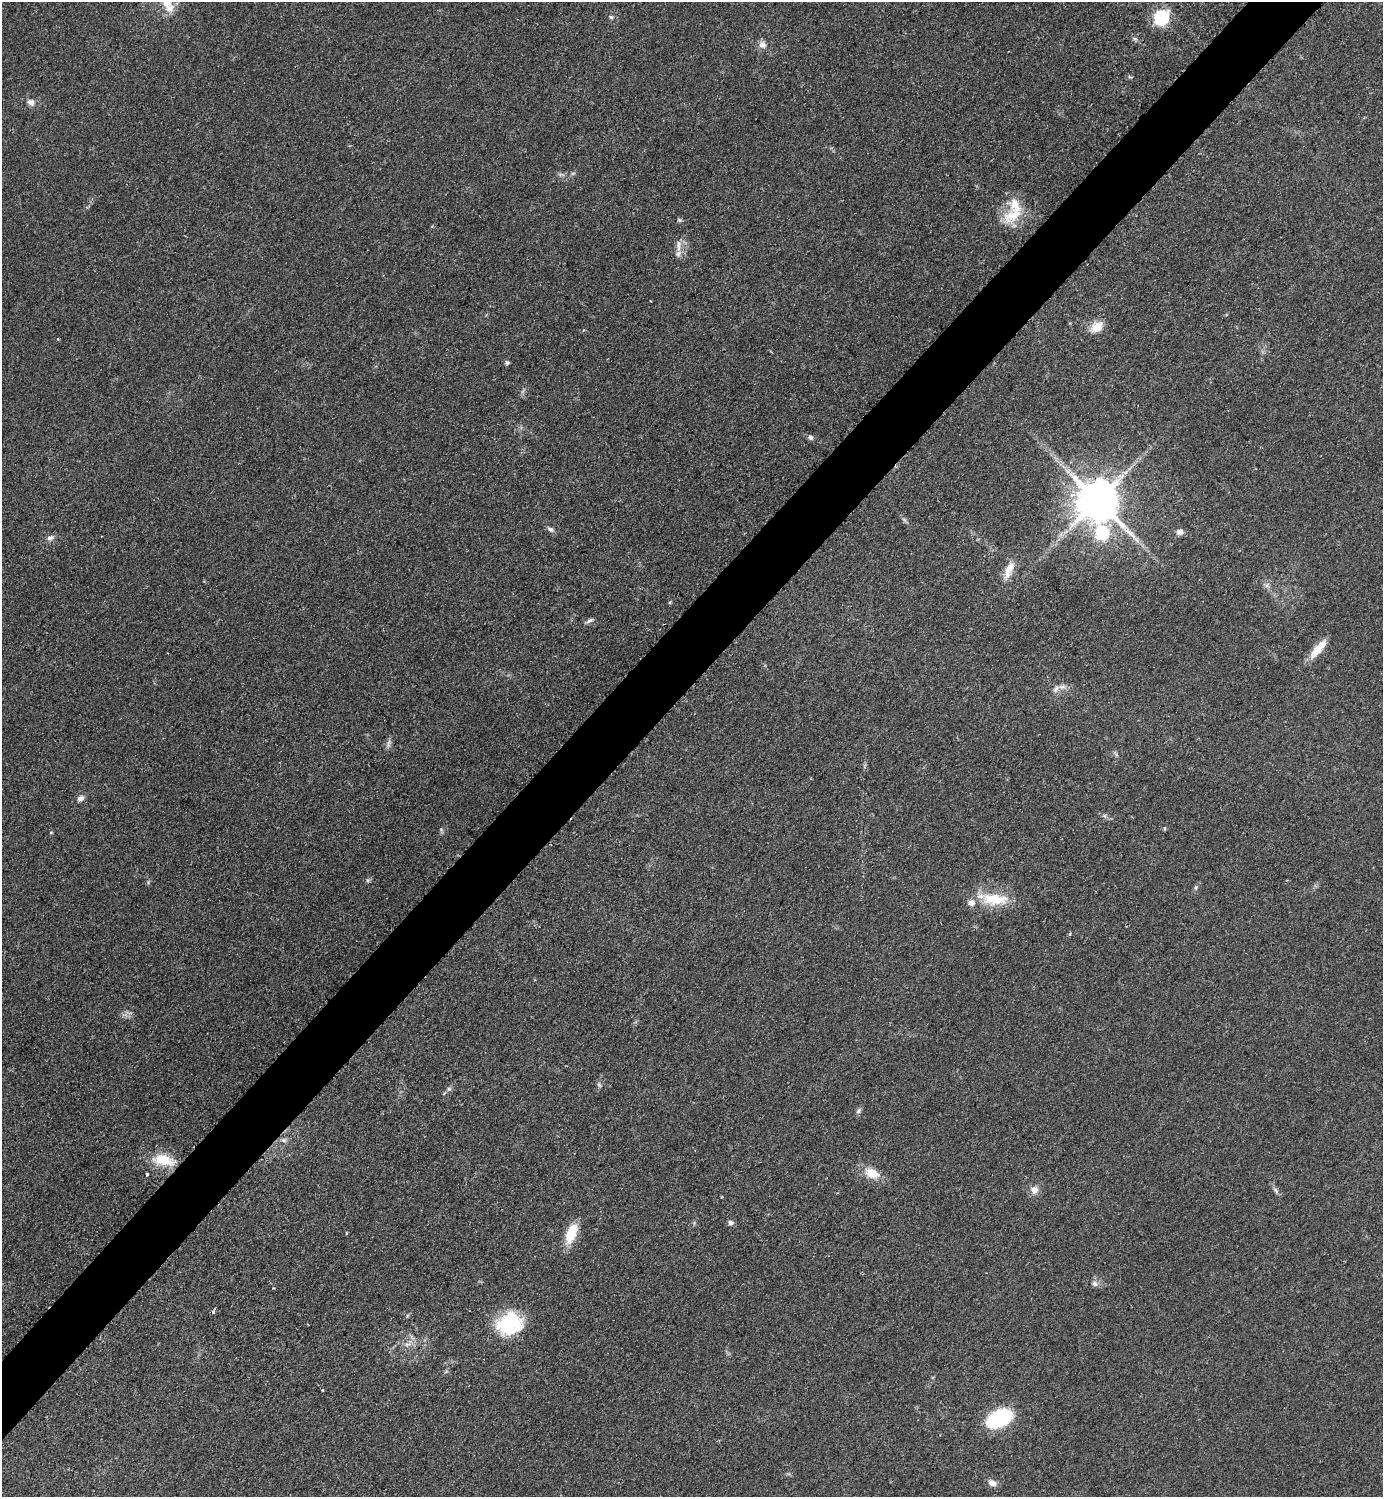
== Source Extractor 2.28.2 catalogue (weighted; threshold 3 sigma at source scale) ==
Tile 10 of 4 x 4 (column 2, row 3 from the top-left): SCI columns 1695-3075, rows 1504-2998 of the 6005 x 6005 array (HDU 1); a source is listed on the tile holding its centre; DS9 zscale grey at full resolution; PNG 1385 x 1499 px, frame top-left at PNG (2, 2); no overlay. Shown black and unused: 5% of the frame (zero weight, under 2 of 3 exposures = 1% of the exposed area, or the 3 px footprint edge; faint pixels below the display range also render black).
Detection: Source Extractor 2.28.2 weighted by HDU 2 'WHT'; one run over the whole footprint, this tile lists its part. Background 0.0799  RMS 0.0075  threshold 0.0337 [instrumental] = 3 sigma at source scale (4.5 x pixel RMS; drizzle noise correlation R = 1.50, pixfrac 1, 0.05/0.05 arcsec/px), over >= 5 px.
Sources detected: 59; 2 cosmic-ray / hot-pixel residue — not listed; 4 inside a brighter listed object's ellipse — not listed separately; the other 53 listed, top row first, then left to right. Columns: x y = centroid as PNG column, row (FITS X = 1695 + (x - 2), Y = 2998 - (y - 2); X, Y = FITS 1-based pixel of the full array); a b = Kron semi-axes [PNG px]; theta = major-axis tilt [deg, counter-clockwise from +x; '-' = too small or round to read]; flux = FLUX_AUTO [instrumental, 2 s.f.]
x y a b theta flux
170 8 15 12 36 8.6
611 17 6 5 - 1.3
1161 17 7 6 - 180
762 45 9 9 - 4.7
31 102 12 9 -32 4.2
1013 215 36 17 32 23
679 220 6 5 - 1.2
678 245 18 7 90 5.1
1097 327 18 12 33 10
583 330 4 2 - 0.64
58 339 4 3 - 0.61
507 363 6 5 - 1.3
810 437 7 6 - 2.2
1097 501 12 11 - 3200
904 520 9 3 -45 1.5
550 529 10 6 -32 2.4
1180 532 9 7 8 3.7
1101 533 7 7 - 100
50 538 11 7 20 3
1009 570 26 9 67 11
1267 585 8 6 44 2.4
590 620 11 5 29 2.1
1318 649 26 8 49 13
1062 687 11 6 0 3.7
388 744 13 5 67 2.7
80 798 9 7 30 3.5
441 830 6 4 -47 1.2
51 832 4 4 - 0.85
368 880 6 5 - 1.3
1196 888 8 5 71 1.5
994 899 40 16 -3 27
1069 934 4 4 - 0.99
599 1085 8 5 -63 1.6
449 1089 7 6 - 1.8
859 1111 8 6 52 1.9
284 1140 8 6 -14 2.4
163 1160 30 14 -10 21
872 1173 19 12 -21 13
147 1174 3 3 - 2.3
1034 1190 11 10 - 5.7
1276 1190 10 5 -55 2.2
722 1197 3 2 - 0.81
694 1223 5 5 - 1.1
730 1223 6 5 - 3.1
346 1233 4 3 - 0.64
571 1233 21 10 69 22
1095 1283 9 7 -46 3
407 1316 6 4 72 0.88
509 1324 32 26 20 47
408 1344 15 7 29 5.5
446 1371 6 5 - 1.2
999 1418 19 11 25 84
992 1483 11 7 -28 4.6
Isophote crosses this tile's border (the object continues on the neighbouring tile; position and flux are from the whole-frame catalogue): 1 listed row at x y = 170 8